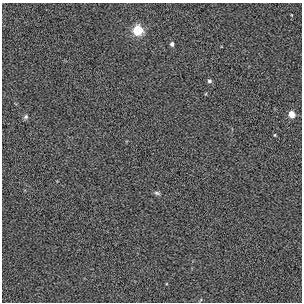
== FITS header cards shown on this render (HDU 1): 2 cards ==
NAXIS1  =                  300 / length of data axis 1
NAXIS2  =                  300 / length of data axis 2

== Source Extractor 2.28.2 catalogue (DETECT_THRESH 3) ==
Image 300 x 300 px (HDU 1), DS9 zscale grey, 1 PNG px = 1 image px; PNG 304 x 304 px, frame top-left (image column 1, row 300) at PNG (2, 3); no overlay
Background -0.00341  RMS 0.15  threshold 0.443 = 3 sigma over >= 5 px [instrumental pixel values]
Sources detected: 7; all 7 listed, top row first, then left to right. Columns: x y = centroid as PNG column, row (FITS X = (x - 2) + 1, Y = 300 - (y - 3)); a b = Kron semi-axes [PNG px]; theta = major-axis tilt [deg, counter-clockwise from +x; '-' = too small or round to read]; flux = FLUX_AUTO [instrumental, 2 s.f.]
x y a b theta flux
138 30 6 5 - 570
172 44 5 4 - 27
209 81 5 5 - 21
292 114 5 5 - 140
26 117 7 5 53 20
275 135 4 3 - 8.7
157 193 8 5 -16 21